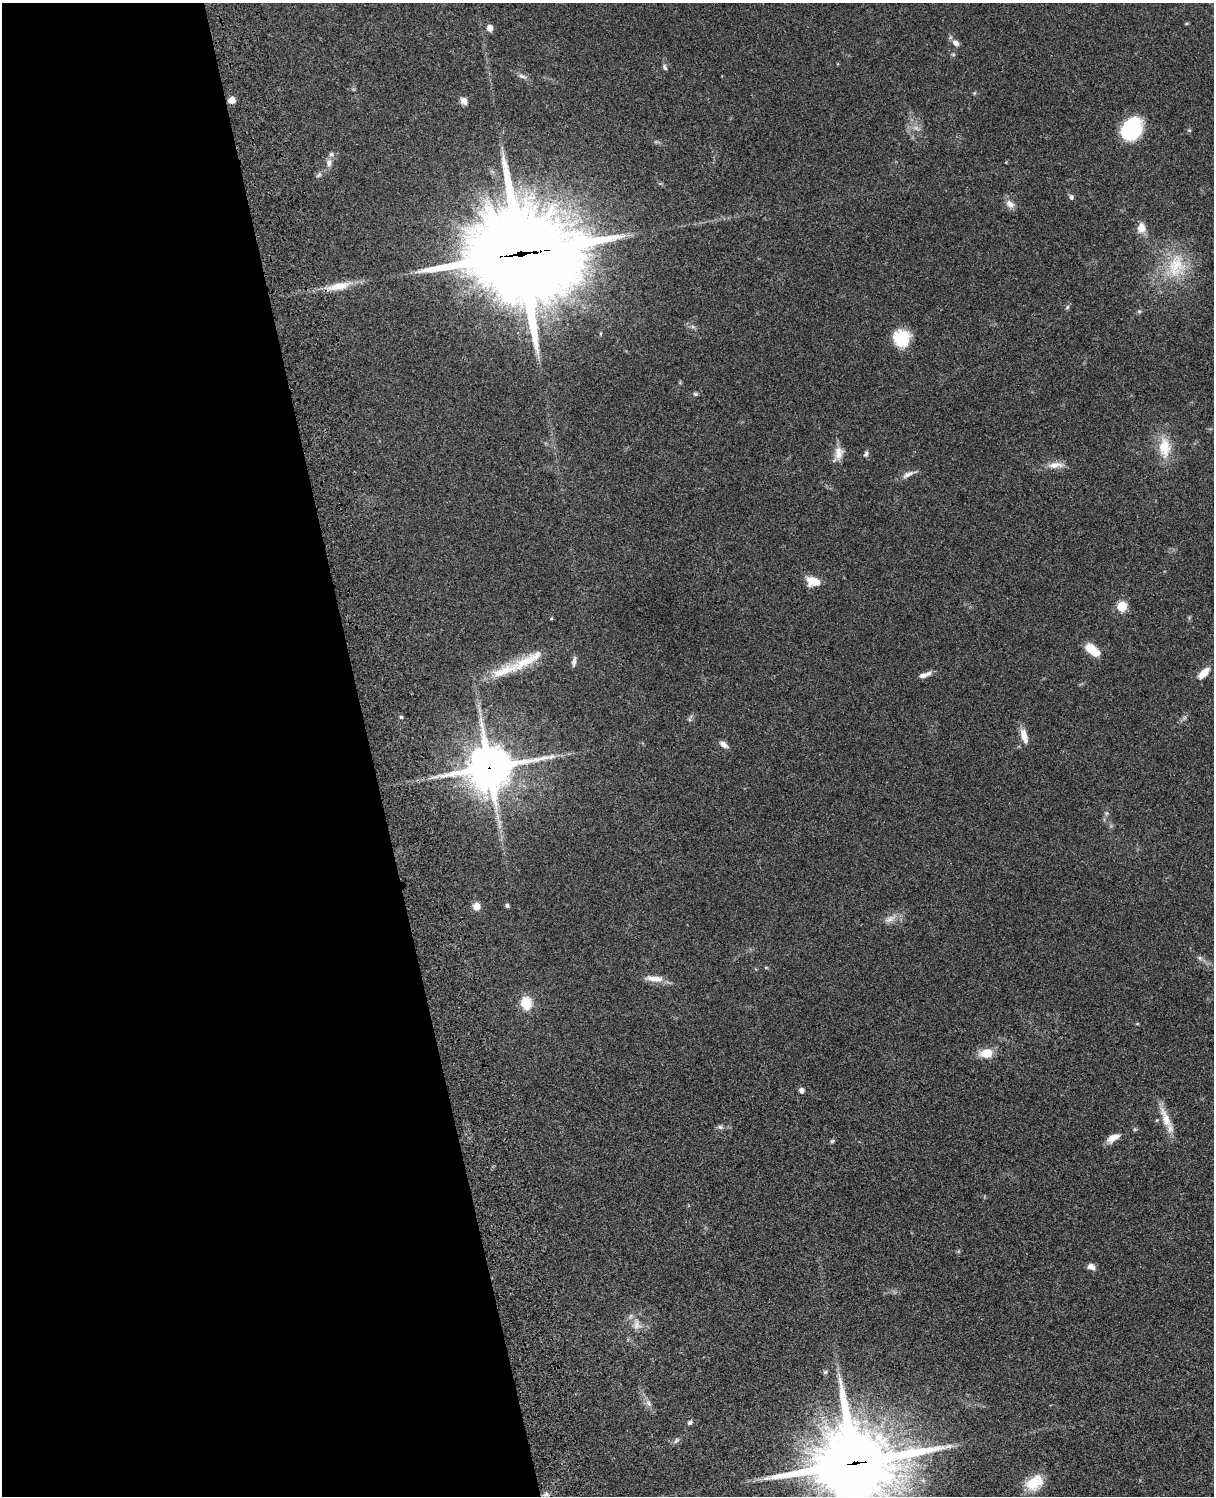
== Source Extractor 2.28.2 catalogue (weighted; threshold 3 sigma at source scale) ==
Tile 5 of 4 x 3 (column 1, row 2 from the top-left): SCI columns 122-1333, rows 1773-3266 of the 5085 x 4926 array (HDU 1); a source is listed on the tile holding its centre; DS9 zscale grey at full resolution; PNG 1216 x 1498 px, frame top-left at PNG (2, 3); no overlay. Shown black and unused: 30% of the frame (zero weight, under 3 of 4 exposures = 6% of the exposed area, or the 3 px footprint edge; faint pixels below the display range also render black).
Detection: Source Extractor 2.28.2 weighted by HDU 2 'WHT'; one run over the whole footprint, this tile lists its part. Background 0.0787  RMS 0.006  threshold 0.0268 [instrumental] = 3 sigma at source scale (4.5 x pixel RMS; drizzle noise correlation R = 1.50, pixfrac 1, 0.05/0.05 arcsec/px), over >= 5 px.
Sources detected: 64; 1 too faint to see at this stretch — not listed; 3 inside a brighter listed object's ellipse — not listed separately; the other 60 listed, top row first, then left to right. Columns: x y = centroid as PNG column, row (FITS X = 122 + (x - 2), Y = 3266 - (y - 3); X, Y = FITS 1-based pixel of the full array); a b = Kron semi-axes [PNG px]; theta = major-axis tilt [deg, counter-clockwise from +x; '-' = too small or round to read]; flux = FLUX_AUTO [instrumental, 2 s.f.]
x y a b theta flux
489 28 5 5 - 6.4
956 43 9 7 -40 2.8
665 67 9 5 -63 1.2
522 76 12 5 -18 1.9
974 93 6 3 70 0.6
232 100 6 6 - 4.4
464 101 10 8 -57 2.7
1131 129 19 15 58 49
1189 130 6 3 -18 0.64
329 163 11 8 72 3.2
1071 197 7 5 -68 1.4
1010 204 13 9 -41 3.8
1141 228 11 9 85 5.8
520 254 43 39 -8 6300
1176 266 35 24 76 27
338 286 36 10 13 12
1067 307 6 5 - 0.94
1139 311 5 4 - 0.72
693 327 7 4 -19 1.2
902 338 15 15 - 21
695 394 6 5 - 0.93
1164 447 28 16 -87 15
839 453 18 10 87 6
866 454 8 6 69 1.4
1055 465 22 8 7 5.7
908 474 18 6 26 3.3
813 581 16 11 -14 8.3
1122 606 5 5 - 34
551 618 4 3 - 0.66
1092 650 16 8 -38 13
527 661 55 13 28 21
574 662 11 5 80 2.3
1204 673 17 8 44 5.7
925 675 17 6 20 3.3
401 717 4 4 - 0.81
1024 736 18 8 -72 6.1
724 744 12 6 -36 2.8
489 768 16 15 - 1900
507 905 4 4 - 1.4
476 906 8 7 - 4.9
889 919 15 8 31 3.9
1200 958 7 4 -71 1
766 967 5 3 - 0.58
654 979 25 7 -6 6.4
526 1003 6 6 - 50
986 1053 12 8 8 12
801 1090 6 5 - 2.3
1165 1118 34 10 -69 9.4
720 1127 8 6 -17 1.5
1113 1138 16 8 28 4.8
832 1141 5 5 - 0.87
1091 1267 9 6 -15 3.2
637 1324 17 10 -89 5.3
825 1372 6 5 - 1.1
648 1403 10 6 -59 2.4
690 1422 7 5 43 1.2
676 1440 10 5 43 1.5
855 1463 28 26 7 5000
1034 1483 22 15 34 13
546 1494 8 6 26 1.8
Overlapping masked pixels (flux is a lower limit): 3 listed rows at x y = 520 254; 489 768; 855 1463
Isophote crosses this tile's border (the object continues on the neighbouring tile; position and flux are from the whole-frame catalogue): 1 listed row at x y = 855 1463